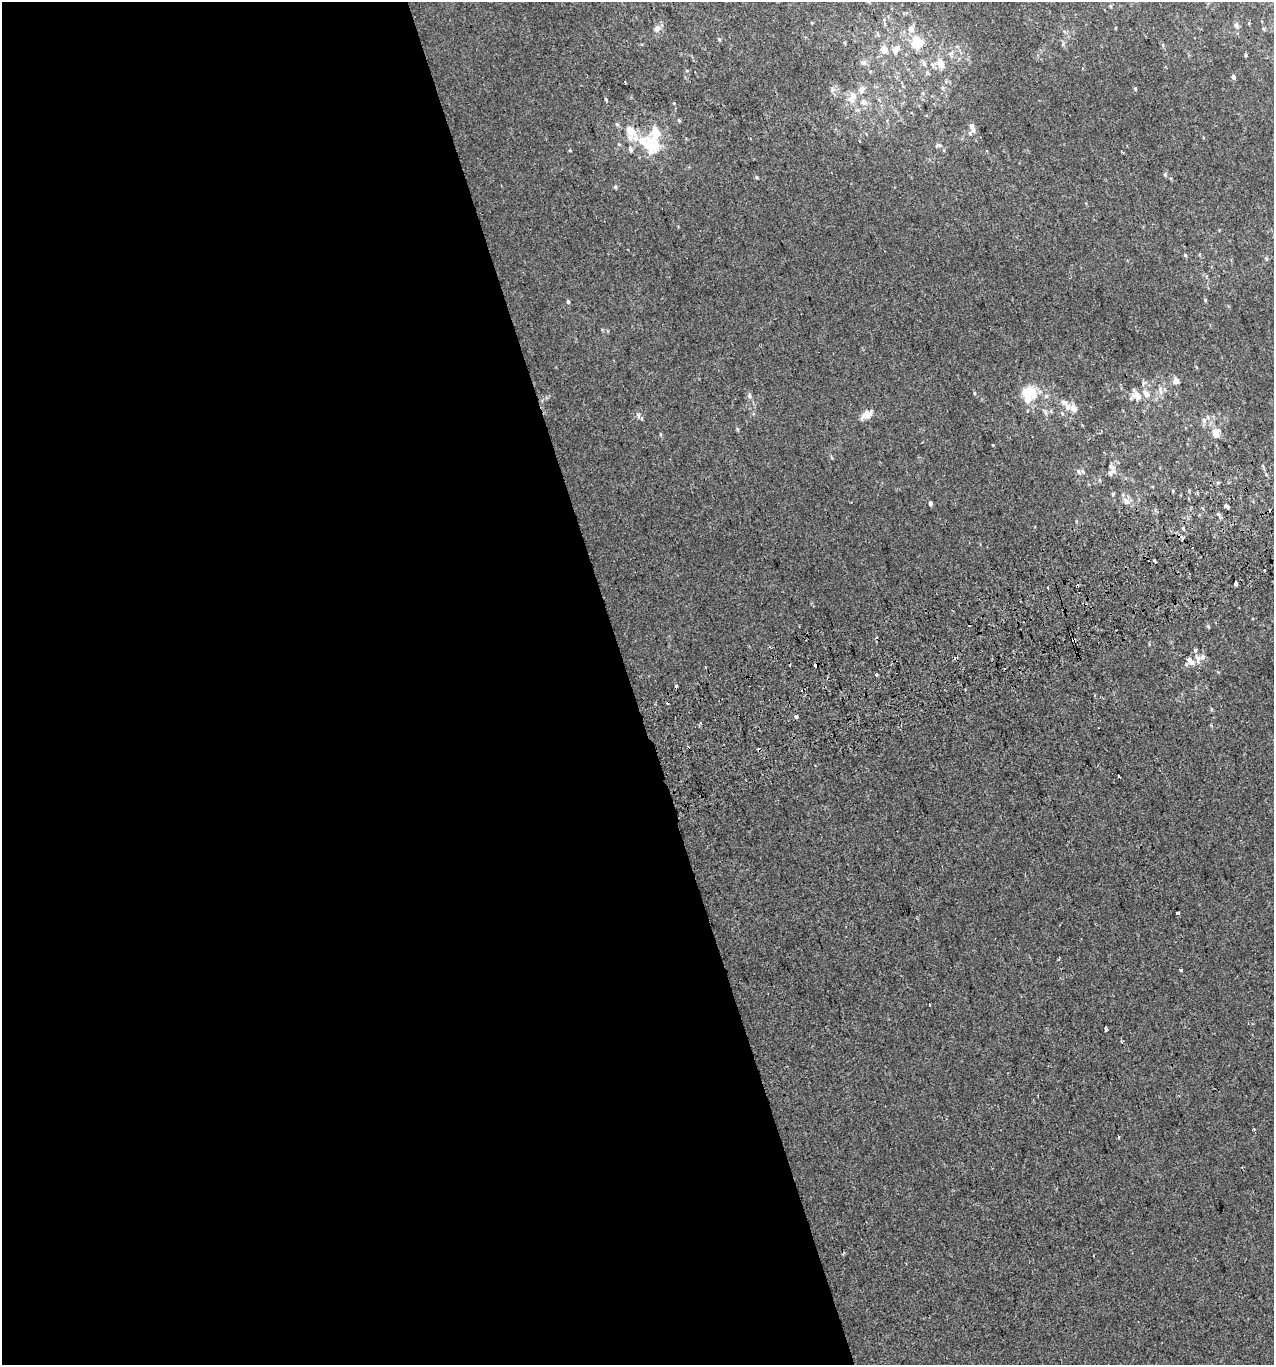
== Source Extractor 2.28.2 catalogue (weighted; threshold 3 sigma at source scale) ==
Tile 9 of 4 x 4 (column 1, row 3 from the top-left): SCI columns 87-1358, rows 1407-2769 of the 5313 x 5536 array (HDU 1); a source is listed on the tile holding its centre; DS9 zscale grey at full resolution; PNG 1276 x 1367 px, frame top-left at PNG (2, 2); no overlay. Shown black and unused: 50% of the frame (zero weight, under 2 of 3 exposures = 2% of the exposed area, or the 3 px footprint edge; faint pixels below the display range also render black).
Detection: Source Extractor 2.28.2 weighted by HDU 2 'WHT'; one run over the whole footprint, this tile lists its part. Background 3.90e-04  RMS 0.0036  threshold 0.0164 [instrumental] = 3 sigma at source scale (4.5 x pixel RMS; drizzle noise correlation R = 1.50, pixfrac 1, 0.0396/0.0396 arcsec/px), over >= 5 px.
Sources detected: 107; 11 cosmic-ray / hot-pixel residue — not listed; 16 inside a brighter listed object's ellipse — not listed separately; the other 80 listed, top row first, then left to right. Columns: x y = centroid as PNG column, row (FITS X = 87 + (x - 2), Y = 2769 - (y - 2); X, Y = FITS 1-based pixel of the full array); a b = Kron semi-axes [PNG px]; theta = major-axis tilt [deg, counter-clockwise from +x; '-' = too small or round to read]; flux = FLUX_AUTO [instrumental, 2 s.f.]
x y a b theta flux
885 24 6 4 -71 0.48
1236 25 7 5 -45 0.98
657 28 9 8 - 1.6
911 29 6 6 - 2.2
1263 29 6 3 -45 0.38
719 39 4 4 - 0.43
917 42 11 10 - 8.6
1063 44 6 4 72 0.5
1163 45 6 3 -72 0.41
897 48 9 8 - 1.7
884 49 8 7 - 3
1246 55 5 3 - 0.42
940 62 9 9 - 2.3
863 63 8 6 41 1.1
924 64 7 5 -73 0.95
1233 77 5 4 - 0.95
943 88 6 5 - 0.62
862 89 9 8 - 1.8
1135 89 4 4 - 0.4
832 90 6 6 - 0.93
853 96 14 9 -70 3.1
606 99 4 4 - 0.4
864 102 10 8 -36 1.9
674 103 4 3 - 0.26
679 120 5 4 - 0.41
617 124 6 5 - 0.58
971 126 8 6 -62 1.1
630 131 14 10 -35 5.1
970 133 6 5 - 0.58
651 144 16 14 -64 16
938 145 10 5 9 0.84
570 150 5 3 - 0.3
630 150 7 5 -76 0.95
1121 152 4 2 - 0.27
1165 174 6 5 - 0.58
756 177 5 3 - 0.39
615 187 5 5 - 0.59
1185 255 5 4 - 0.5
1205 300 5 4 - 0.39
568 302 5 4 - 0.54
1176 380 6 5 - 2.4
1160 390 15 5 -82 1.5
974 393 5 3 - 0.36
1027 393 24 15 -2 9.3
749 396 7 5 -69 0.83
1137 396 14 9 -48 3
1073 408 12 8 -46 2.6
1046 413 7 5 -74 0.89
1062 413 6 3 -72 0.44
867 415 19 9 33 3
638 416 7 4 -72 0.69
1204 420 6 6 - 0.97
1215 433 8 7 - 3.5
831 457 5 3 - 0.36
1083 471 7 7 - 0.84
1114 471 8 7 - 1.4
1113 494 4 4 - 0.46
1126 501 10 8 -53 1.9
930 503 4 4 - 1
1225 506 4 3 - 1.9
1218 514 6 4 -43 0.59
1183 528 5 4 - 0.44
1181 537 5 3 - 1.6
1154 561 3 2 - 0.56
1264 570 3 3 - 1.3
1236 584 4 3 - 2.5
1208 626 6 3 -20 0.38
1074 640 4 3 - 2.1
1198 658 12 8 -77 2.2
1188 659 4 3 - 2.4
705 667 3 3 - 1.8
876 675 3 3 - 3.7
796 716 3 3 - 5.6
1118 776 3 3 - 0.97
1178 912 4 3 - 1
1181 970 3 3 - 2.6
929 1005 3 3 - 0.53
1105 1029 5 3 - 2.2
1121 1041 6 2 -71 0.34
843 1254 4 3 - 0.36
Overlapping masked pixels (flux is a lower limit): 2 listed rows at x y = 1181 537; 1074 640
Unlisted compact peaks at least as high as the median listed source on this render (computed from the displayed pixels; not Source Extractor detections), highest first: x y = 993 445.